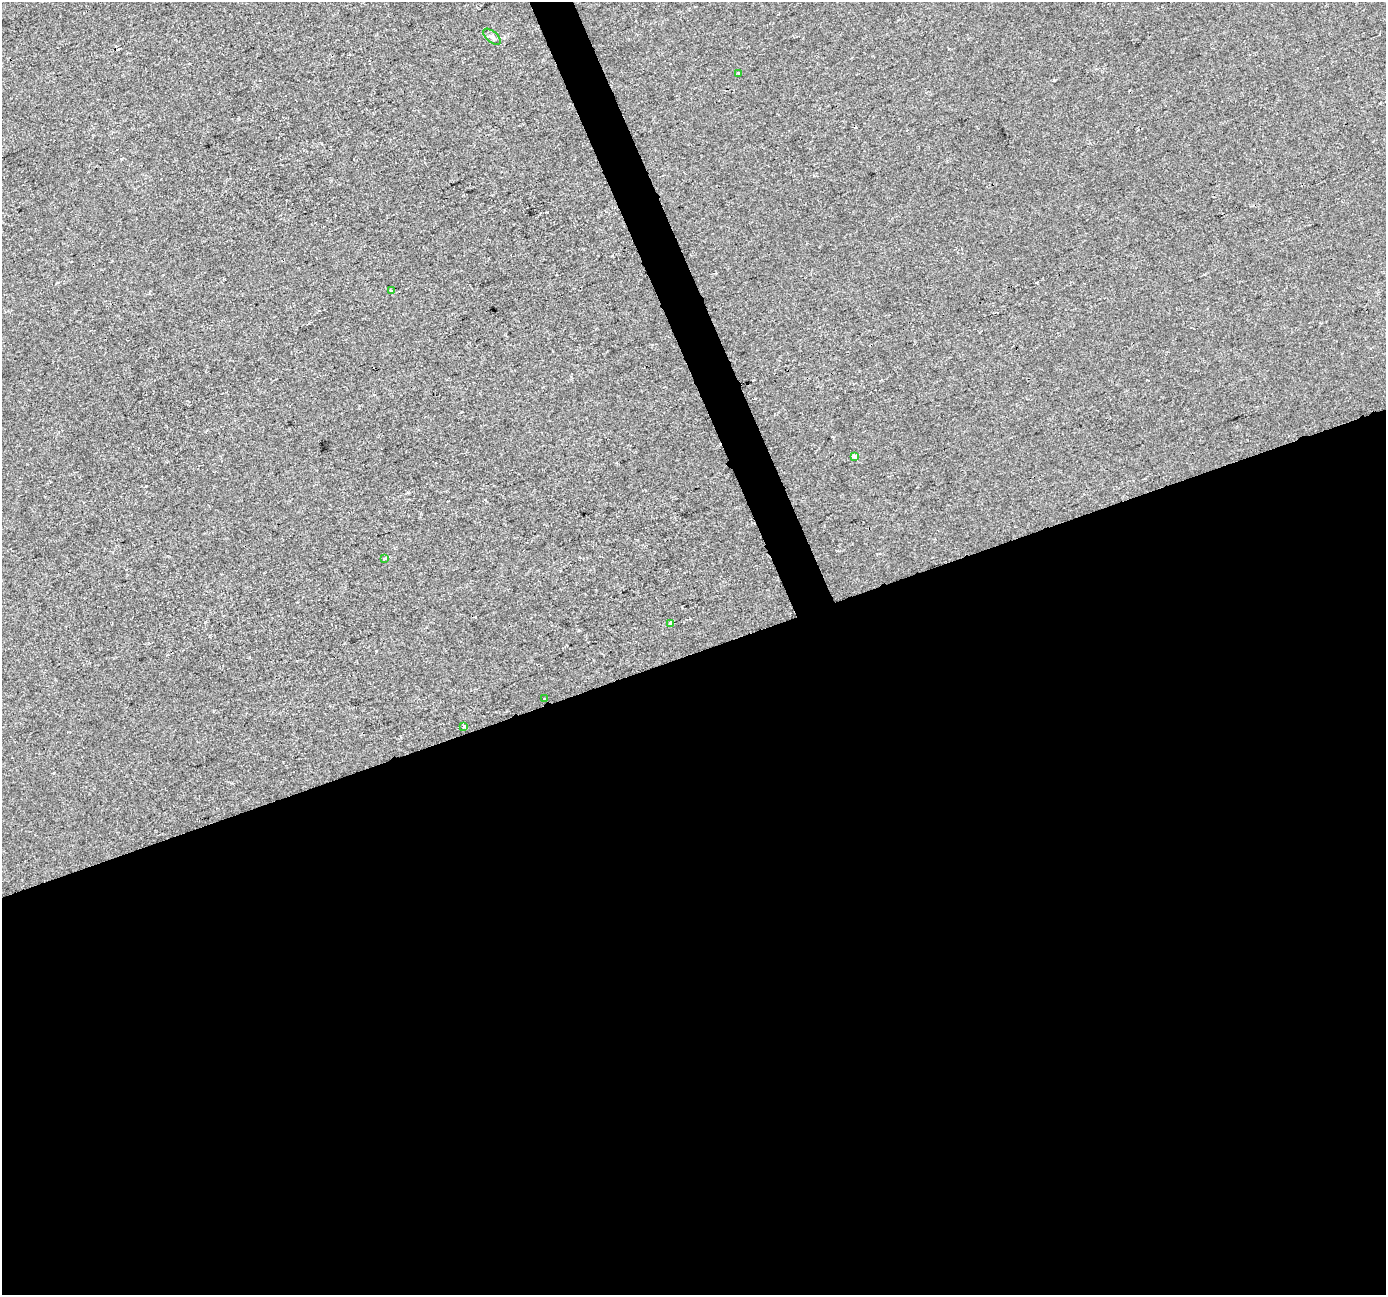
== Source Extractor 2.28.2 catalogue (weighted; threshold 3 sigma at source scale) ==
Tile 15 of 4 x 4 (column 3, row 4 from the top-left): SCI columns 2770-4153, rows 133-1425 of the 5537 x 5381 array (HDU 1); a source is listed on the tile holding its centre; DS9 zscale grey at full resolution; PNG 1388 x 1297 px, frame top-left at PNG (2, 2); each listed source drawn as its Kron ellipse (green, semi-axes under 4 px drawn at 4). Shown black and unused: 51% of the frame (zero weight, under 2 of 3 exposures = <1% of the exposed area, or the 3 px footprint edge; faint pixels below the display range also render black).
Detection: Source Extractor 2.28.2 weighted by HDU 2 'WHT'; one run over the whole footprint, this tile lists its part. Background -4.76e-04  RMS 0.0042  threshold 0.019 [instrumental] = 3 sigma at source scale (4.5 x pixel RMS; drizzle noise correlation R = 1.50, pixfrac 1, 0.0396/0.0396 arcsec/px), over >= 5 px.
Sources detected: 10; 2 cosmic-ray / hot-pixel residue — neither listed nor drawn; the other 8 listed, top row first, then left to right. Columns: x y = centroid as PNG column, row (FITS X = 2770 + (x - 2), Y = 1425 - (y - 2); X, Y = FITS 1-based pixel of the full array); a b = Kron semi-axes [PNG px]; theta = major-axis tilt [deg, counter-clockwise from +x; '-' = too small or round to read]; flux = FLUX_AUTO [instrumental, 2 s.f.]
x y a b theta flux
492 37 10 5 -40 1.3
738 73 3 3 - 0.54
392 290 3 3 - 0.42
854 456 4 4 - 1.7
384 559 3 3 - 1.5
671 623 4 3 - 1.2
544 699 3 3 - 1.3
463 726 4 3 - 0.77
Overlapping masked pixels (flux is a lower limit): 1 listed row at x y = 544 699